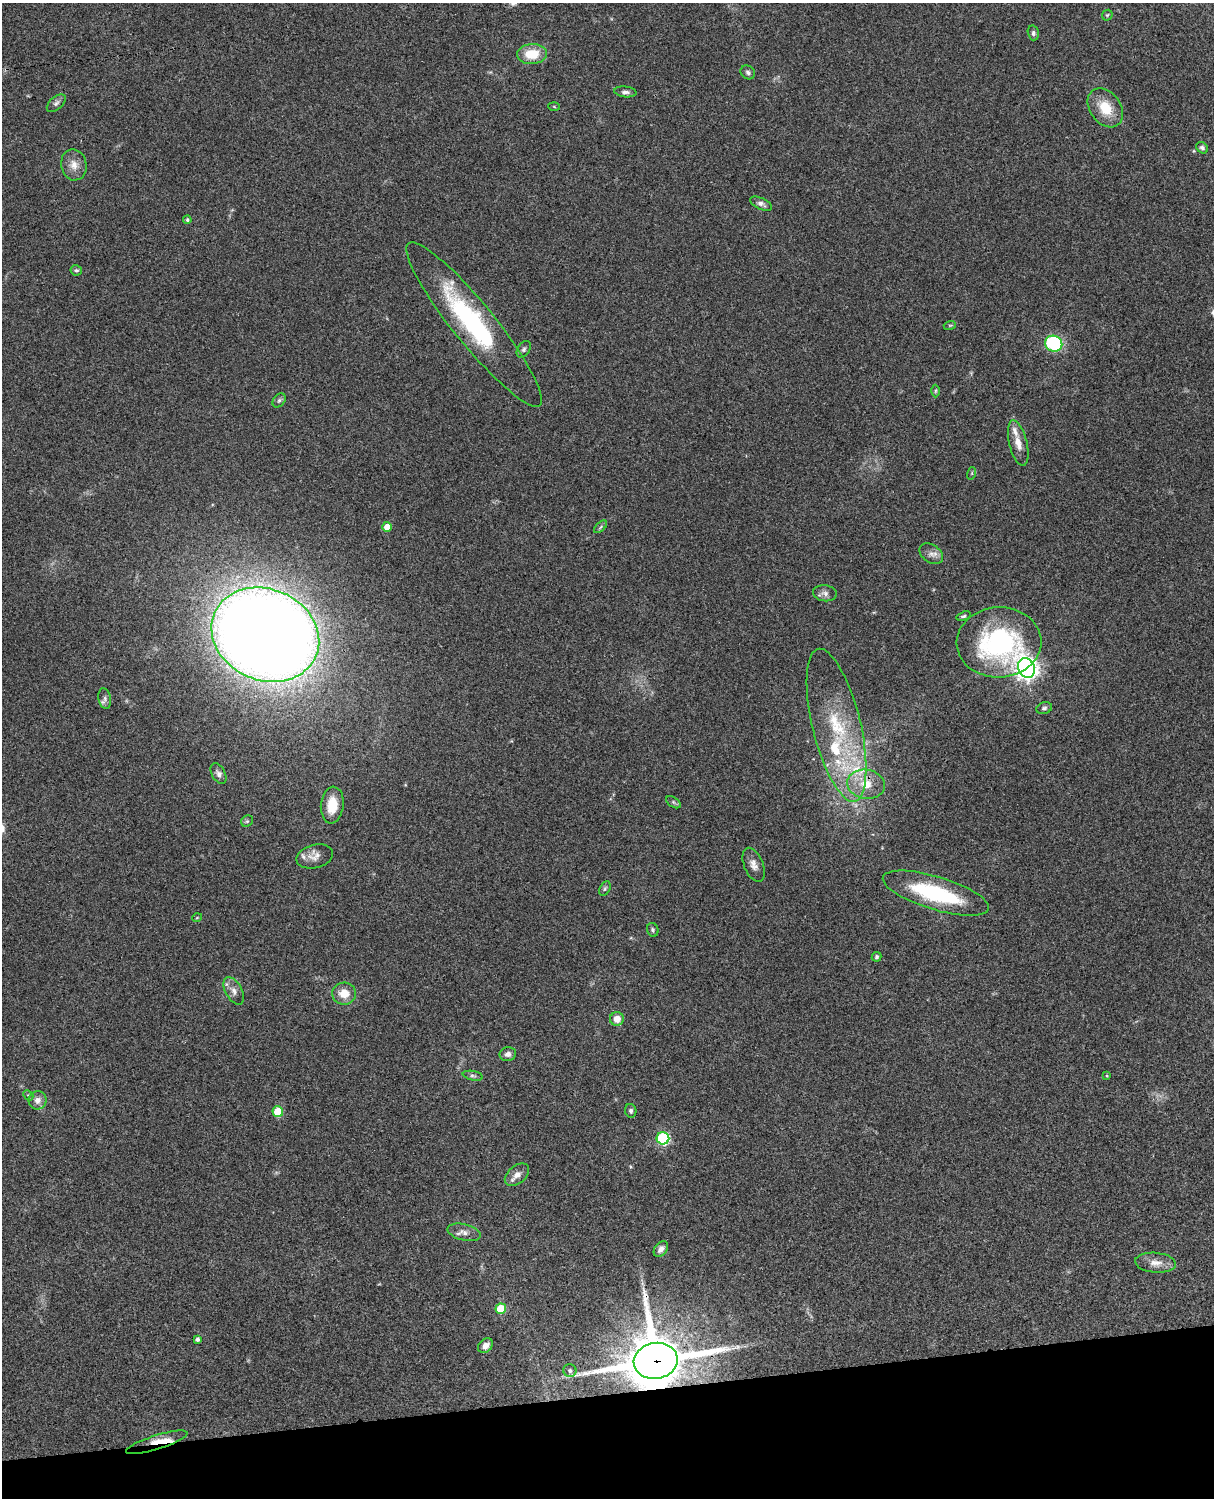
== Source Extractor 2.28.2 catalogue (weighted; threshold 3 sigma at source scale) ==
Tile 10 of 4 x 3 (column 2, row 3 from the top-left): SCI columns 1333-2544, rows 278-1773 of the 5088 x 4927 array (HDU 1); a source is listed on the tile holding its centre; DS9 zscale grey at full resolution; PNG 1216 x 1500 px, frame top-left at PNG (2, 3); each listed source drawn as its Kron ellipse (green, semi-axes under 4 px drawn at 4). Shown black and unused: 7% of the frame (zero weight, under 3 of 4 exposures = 6% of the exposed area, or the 3 px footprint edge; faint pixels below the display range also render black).
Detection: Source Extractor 2.28.2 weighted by HDU 2 'WHT'; one run over the whole footprint, this tile lists its part. Background 0.0801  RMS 0.0058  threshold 0.0261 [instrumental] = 3 sigma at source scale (4.5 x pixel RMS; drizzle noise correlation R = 1.50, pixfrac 1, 0.05/0.05 arcsec/px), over >= 5 px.
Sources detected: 74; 2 inside a brighter object's white glare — neither listed nor drawn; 7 inside a brighter listed object's ellipse — not listed separately; the other 65 listed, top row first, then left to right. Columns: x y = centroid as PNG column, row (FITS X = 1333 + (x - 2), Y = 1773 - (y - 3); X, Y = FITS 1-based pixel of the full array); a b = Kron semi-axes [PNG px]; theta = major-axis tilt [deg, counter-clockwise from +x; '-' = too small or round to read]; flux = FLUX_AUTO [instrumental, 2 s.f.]
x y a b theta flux
1107 15 6 4 45 0.76
1033 33 7 5 -76 1.3
532 54 15 10 5 15
748 72 8 6 -35 1.5
625 92 11 5 -6 2.1
56 103 11 6 41 1.9
554 107 5 3 - 0.53
1105 108 21 15 -54 15
1202 148 6 5 - 1.6
74 165 15 12 -78 5.8
761 204 12 5 -24 2.3
187 220 4 4 - 0.95
76 270 6 5 - 0.94
474 324 104 20 -51 87
950 325 6 4 18 0.71
1054 344 9 8 - 43
524 349 9 6 58 1.5
936 391 6 4 88 0.84
279 400 8 5 49 1.3
1018 443 23 9 -76 6.3
972 473 6 4 73 0.74
387 527 5 5 - 6.6
600 527 8 4 42 0.97
931 554 13 9 -36 3.4
825 593 12 8 -6 2.9
964 616 7 4 18 1.1
265 635 55 45 -23 1400
999 642 42 35 3 95
1026 668 10 8 -66 460
105 698 10 6 -78 1.9
1044 708 8 6 19 1.4
836 725 78 24 -76 56
219 774 11 6 -61 2.2
866 784 19 14 -9 12
673 802 8 5 -33 1
332 805 18 11 84 12
247 821 6 5 - 0.96
315 856 18 11 14 5.1
754 865 18 9 -68 4.3
605 889 8 5 63 1.1
936 893 55 16 -17 54
197 918 5 3 - 0.44
653 930 7 5 -68 1.1
877 957 5 5 - 1
234 991 15 8 -61 3.9
344 994 12 11 - 8.7
617 1019 7 7 - 6.5
508 1054 8 7 - 2.5
473 1076 10 4 -11 1.4
1107 1076 4 2 - 0.43
28 1095 6 4 -43 0.79
37 1100 9 9 - 3.7
631 1111 7 5 -80 1.3
278 1112 5 5 - 18
663 1138 6 6 - 62
517 1175 14 9 40 4.1
464 1232 17 8 -14 3.8
661 1249 9 6 52 2.5
1156 1263 20 10 -5 5.6
501 1309 5 5 - 19
197 1339 4 4 - 1.6
485 1346 8 6 44 3.4
656 1361 22 18 10 3400
570 1371 6 6 - 1.6
157 1442 32 7 17 11
Overlapping masked pixels (flux is a lower limit): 3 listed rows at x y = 866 784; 656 1361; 157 1442